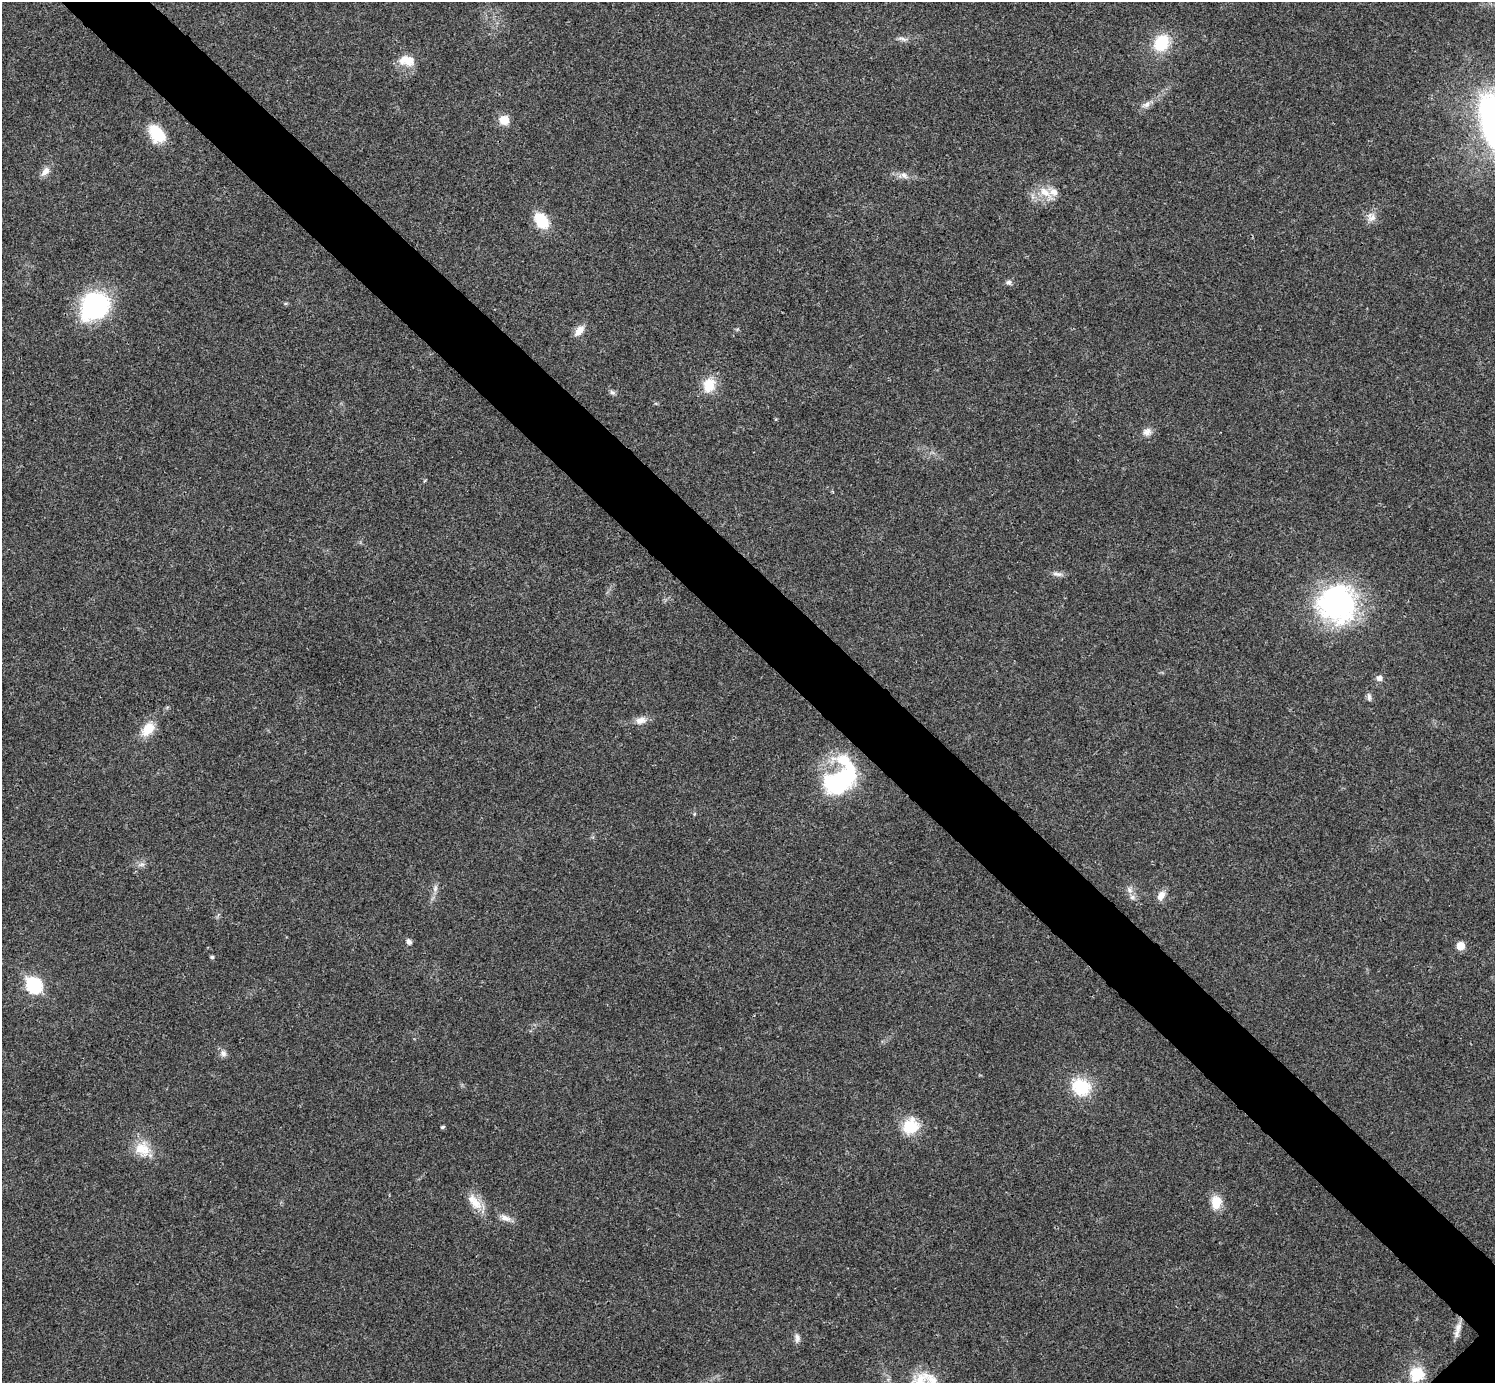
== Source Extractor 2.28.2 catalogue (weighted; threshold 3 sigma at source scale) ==
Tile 11 of 4 x 4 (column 3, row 3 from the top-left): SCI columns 2992-4484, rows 1541-2921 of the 5985 x 5985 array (HDU 1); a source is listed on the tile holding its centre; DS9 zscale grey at full resolution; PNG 1497 x 1385 px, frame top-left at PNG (2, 2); no overlay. Shown black and unused: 6% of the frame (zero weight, under 3 of 4 exposures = <1% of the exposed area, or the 3 px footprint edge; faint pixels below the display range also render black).
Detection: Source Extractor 2.28.2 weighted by HDU 2 'WHT'; one run over the whole footprint, this tile lists its part. Background 0.0215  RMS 0.0043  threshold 0.0192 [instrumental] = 3 sigma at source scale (4.5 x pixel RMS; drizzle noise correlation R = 1.50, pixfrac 1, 0.05/0.05 arcsec/px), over >= 5 px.
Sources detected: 48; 2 inside a brighter object's white glare — not listed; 2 inside a brighter listed object's ellipse — not listed separately; the other 44 listed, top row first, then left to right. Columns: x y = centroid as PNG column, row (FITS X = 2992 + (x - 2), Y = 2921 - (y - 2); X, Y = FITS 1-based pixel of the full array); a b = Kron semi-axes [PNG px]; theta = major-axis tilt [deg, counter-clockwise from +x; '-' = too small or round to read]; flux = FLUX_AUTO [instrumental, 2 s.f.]
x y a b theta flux
902 39 12 4 -27 1.4
1161 43 17 14 56 16
407 60 21 13 -8 7
1146 104 11 7 42 2.2
504 120 10 9 - 6
157 134 22 14 -54 12
45 171 15 8 49 2.9
904 175 11 7 -34 2.2
1045 193 24 10 -41 6.1
1371 217 13 12 - 3.3
541 220 20 13 -55 11
1008 282 8 7 - 1.3
285 304 6 4 6 0.64
95 306 32 27 45 51
579 331 16 9 52 3.6
709 385 20 15 74 8.5
612 392 8 5 -30 1
1147 432 11 10 - 2.5
1057 574 14 5 -9 1.8
1337 604 45 44 - 74
1379 678 6 6 - 2.1
1369 697 11 5 -85 1.3
640 720 15 9 15 3.3
148 729 20 13 50 7.6
835 783 34 31 -69 32
142 864 10 4 1 1.3
435 888 10 6 82 1.6
1129 890 10 6 -43 1.8
1161 895 12 8 57 3.5
409 942 9 6 -50 1.2
1460 946 6 6 - 6.5
212 957 4 4 - 0.79
34 985 8 7 - 67
223 1053 10 8 -55 1.8
1081 1087 22 18 -26 17
911 1126 21 19 38 12
442 1127 4 3 - 0.71
142 1149 22 19 -40 9.7
475 1202 22 12 -52 6.9
1216 1202 16 11 -88 7.2
505 1218 15 8 -22 2.8
1458 1327 16 8 76 3.4
797 1338 12 7 -83 1.8
1417 1374 18 18 - 11